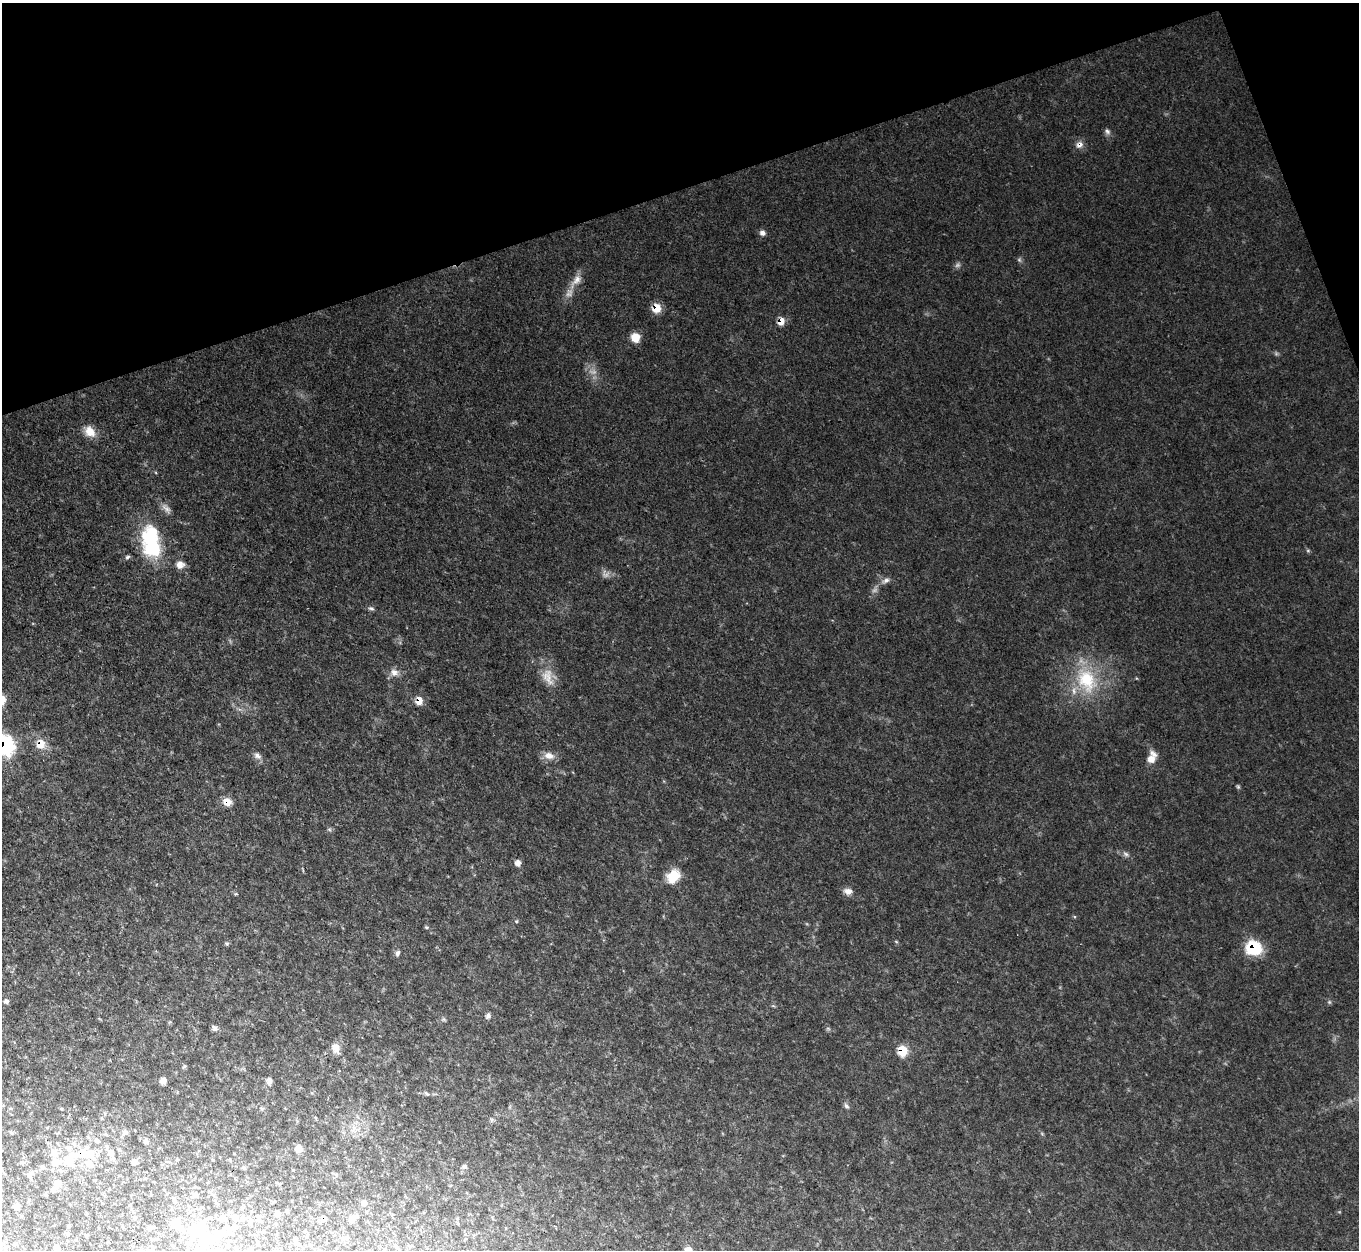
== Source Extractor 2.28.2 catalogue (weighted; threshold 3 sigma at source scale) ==
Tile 3 of 4 x 4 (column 3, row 1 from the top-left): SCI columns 2717-4073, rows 4020-5267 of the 5431 x 5416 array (HDU 1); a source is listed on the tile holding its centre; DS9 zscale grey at full resolution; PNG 1361 x 1252 px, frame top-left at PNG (2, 3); no overlay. Shown black and unused: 17% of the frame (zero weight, under 3 of 4 exposures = <1% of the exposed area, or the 3 px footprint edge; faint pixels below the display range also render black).
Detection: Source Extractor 2.28.2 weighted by HDU 2 'WHT'; one run over the whole footprint, this tile lists its part. Background 0.0864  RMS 0.0076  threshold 0.034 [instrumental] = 3 sigma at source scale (4.5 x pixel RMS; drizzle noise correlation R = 1.50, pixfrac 1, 0.05/0.05 arcsec/px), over >= 5 px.
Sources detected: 86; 1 too faint to see at this stretch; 5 inside a brighter object's white glare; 1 cosmic-ray / hot-pixel residue — not listed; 12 inside a brighter listed object's ellipse — not listed separately; the other 67 listed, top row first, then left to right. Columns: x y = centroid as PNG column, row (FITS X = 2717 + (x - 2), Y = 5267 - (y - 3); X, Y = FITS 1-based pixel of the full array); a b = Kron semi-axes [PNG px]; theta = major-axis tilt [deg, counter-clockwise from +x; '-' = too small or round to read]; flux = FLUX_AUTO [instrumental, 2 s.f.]
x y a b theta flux
1107 131 8 5 -59 2
1079 145 10 8 20 3.7
762 233 7 7 - 2.7
577 280 16 9 50 6.6
656 308 10 9 - 9.7
781 321 7 6 - 11
635 337 10 9 - 8.8
90 432 15 11 -47 9.3
149 540 42 26 84 51
180 565 11 10 - 4.7
886 580 10 6 29 2.8
371 608 9 4 -18 1.5
394 672 11 9 -49 4.5
548 677 25 13 -74 12
1087 680 36 25 -68 43
419 701 8 7 - 7.5
40 744 8 7 - 14
4 745 9 8 - 220
257 756 10 7 -21 3
549 756 14 10 -12 6.3
1152 758 16 9 70 7.3
227 802 11 9 -18 6.7
1126 854 8 5 -36 2
518 863 7 6 - 3.7
674 875 17 13 -6 13
848 891 11 8 -7 4.3
227 944 6 4 -6 1.1
1253 948 12 11 - 43
397 953 7 5 66 1.8
6 1001 6 5 - 1.8
488 1016 7 6 - 2
215 1028 8 6 -55 2.4
336 1048 13 9 -68 5.4
902 1050 7 6 - 26
184 1066 6 4 58 0.94
163 1080 6 5 - 4.6
269 1081 8 6 86 3.2
426 1094 7 3 -19 1.3
846 1106 9 5 -45 1.8
125 1132 9 6 7 2.1
11 1133 6 4 -19 1
106 1135 6 3 -20 0.95
96 1140 7 5 46 1.7
146 1141 7 6 - 2.6
299 1148 7 7 - 6
54 1152 11 9 79 6.2
111 1153 9 8 - 5.7
91 1154 17 12 -57 11
70 1160 24 13 58 17
134 1162 6 5 - 3.1
464 1166 6 5 - 1.7
244 1168 5 4 - 1.2
30 1174 10 5 31 2.2
57 1184 10 8 -28 5.1
196 1195 6 6 - 1.7
364 1203 7 7 - 2.8
17 1206 6 6 - 3.8
287 1211 6 3 -73 0.84
277 1213 6 5 - 2.8
352 1219 10 6 55 3.6
176 1224 15 11 -47 11
149 1228 6 5 - 2.2
218 1236 44 14 40 28
257 1244 5 3 - 0.63
298 1244 5 4 - 1.1
56 1247 6 5 - 3.2
688 1250 7 6 - 6.2
Overlapping masked pixels (flux is a lower limit): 10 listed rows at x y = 1079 145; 656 308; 781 321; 419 701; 40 744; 4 745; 227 802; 1253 948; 902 1050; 70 1160
Isophote crosses this tile's border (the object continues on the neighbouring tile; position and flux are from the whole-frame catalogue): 2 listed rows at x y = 4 745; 688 1250
Unlisted compact peaks at least as high as the median listed source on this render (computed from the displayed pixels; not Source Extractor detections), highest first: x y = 516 921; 1308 551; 1329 1002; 1019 260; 426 927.